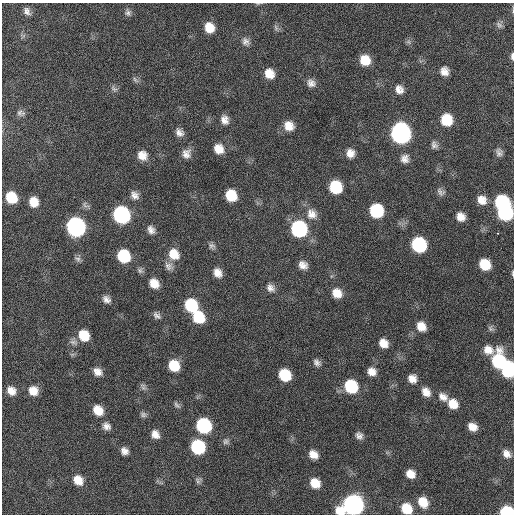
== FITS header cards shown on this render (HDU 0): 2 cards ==
NAXIS1  =                  512 / Axis length
NAXIS2  =                  512 / Axis length

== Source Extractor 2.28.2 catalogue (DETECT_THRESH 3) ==
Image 512 x 512 px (HDU 0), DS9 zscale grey, 1 PNG px = 1 image px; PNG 516 x 516 px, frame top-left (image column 1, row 512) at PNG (2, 3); no overlay
Background 411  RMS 11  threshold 34.1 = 3 sigma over >= 5 px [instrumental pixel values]
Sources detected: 106; all 106 listed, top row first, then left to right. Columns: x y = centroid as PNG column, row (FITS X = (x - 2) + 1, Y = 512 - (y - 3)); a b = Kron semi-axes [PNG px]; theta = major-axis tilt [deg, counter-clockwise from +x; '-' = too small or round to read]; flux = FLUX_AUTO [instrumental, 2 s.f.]
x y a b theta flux
258 3 6 4 19 930
27 11 11 8 -58 4300
128 13 9 7 -82 2500
499 25 10 7 -47 2100
209 28 10 8 -60 11000
276 28 9 6 -71 2000
246 41 12 9 -52 4000
408 42 7 6 - 1700
512 56 9 4 -89 2100
365 60 10 9 - 14000
444 71 10 9 - 6100
269 74 11 9 -56 9800
135 80 10 5 -52 2000
311 83 11 9 -41 4500
114 88 11 6 -43 2300
399 89 11 9 -60 5600
21 113 10 7 -10 2500
224 120 11 8 -72 5400
446 120 11 10 - 24000
289 126 11 10 - 8900
179 132 10 8 -47 4300
401 133 12 11 - 300000
434 145 10 8 -71 3300
219 149 11 10 - 9400
499 152 11 9 -73 3600
350 153 10 9 - 6300
186 154 13 11 86 5800
142 155 11 10 - 8400
405 159 11 10 - 5100
336 187 10 9 - 33000
441 192 11 8 -31 3300
135 195 11 8 -45 4400
231 195 10 9 - 20000
11 197 10 9 - 21000
482 200 12 11 - 8600
34 202 9 8 - 10000
502 202 11 10 - 66000
376 211 10 10 - 50000
505 213 11 10 - 84000
312 214 15 13 -49 8400
121 215 11 10 - 140000
461 217 9 8 - 7000
76 227 11 10 - 230000
299 229 11 10 - 99000
151 230 10 8 -61 4200
497 233 3 2 - 9100
419 245 11 10 - 74000
212 246 9 7 -22 2500
174 254 13 11 -53 13000
124 256 10 9 - 37000
78 259 9 6 -26 2300
485 264 10 9 - 19000
303 265 9 8 - 5600
169 266 13 10 -37 4300
140 270 9 7 -40 2100
217 273 9 8 - 6500
513 273 8 3 -90 1200
154 283 10 9 - 9400
270 288 11 9 -50 4500
337 293 11 9 -42 9700
106 299 11 8 -38 4100
191 305 11 9 -51 40000
157 315 11 7 -44 3000
198 317 11 10 - 29000
421 326 10 9 - 8900
491 328 9 7 -56 2000
84 335 11 9 -55 18000
74 342 13 7 -14 3200
383 343 9 8 - 8100
488 350 29 11 0 12000
499 361 11 10 - 56000
317 362 10 7 -42 3200
174 366 10 9 - 19000
508 369 12 9 -88 58000
98 372 10 8 -35 5900
372 372 9 8 - 6300
285 375 10 9 - 27000
412 379 10 9 - 6600
351 386 11 10 - 41000
143 387 11 7 -65 2400
11 391 9 7 -40 6600
33 391 10 9 - 8300
426 392 12 9 -51 6800
443 397 13 10 -34 6300
453 404 11 9 -40 11000
177 405 11 5 -42 2000
98 410 11 9 -45 12000
143 415 9 7 -24 2300
204 425 11 9 -41 82000
106 426 11 9 -34 4500
472 427 9 7 -31 7600
155 434 10 8 -56 6100
359 436 8 7 - 3500
226 441 8 8 - 2400
198 447 10 9 - 61000
124 451 8 7 - 4500
313 454 9 7 -35 7300
507 454 10 7 -44 5200
410 474 8 7 - 7700
78 480 11 9 -46 10000
198 480 8 7 - 2100
315 483 9 8 - 12000
423 502 11 9 -56 12000
353 505 13 11 15 340000
406 508 10 9 - 17000
507 512 9 7 -4 52000
At the frame edge (FLAGS 8, measured only in part): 6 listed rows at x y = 258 3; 512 56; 513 273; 353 505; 406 508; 507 512